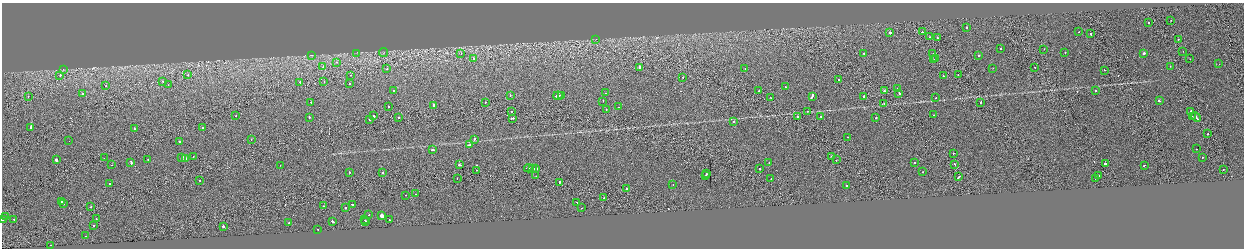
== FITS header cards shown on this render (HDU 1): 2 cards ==
NAXIS1  =                 2484
NAXIS2  =                  492

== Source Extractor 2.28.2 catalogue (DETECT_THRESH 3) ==
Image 2484 x 492 px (HDU 1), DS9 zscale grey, zoomed out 1/2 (1 PNG px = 2 x 2 image px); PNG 1246 x 250 px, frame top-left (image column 1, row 491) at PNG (2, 3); each listed source drawn as its Kron ellipse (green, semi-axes under 4 px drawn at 4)
Background -6.25e-04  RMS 0.063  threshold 0.189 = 3 sigma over >= 5 px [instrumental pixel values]
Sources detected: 191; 16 cannot appear on this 1/2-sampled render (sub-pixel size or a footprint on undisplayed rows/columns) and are neither listed nor drawn; the other 175 listed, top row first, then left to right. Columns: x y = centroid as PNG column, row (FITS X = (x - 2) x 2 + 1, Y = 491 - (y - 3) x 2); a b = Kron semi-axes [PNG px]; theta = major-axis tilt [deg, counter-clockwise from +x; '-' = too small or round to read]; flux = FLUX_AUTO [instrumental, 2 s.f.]
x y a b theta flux
1171 20 2 1 - 26
1149 22 2 2 - 36
967 27 2 1 - 67
922 32 2 2 - 59
1079 32 2 2 - 18
890 33 2 2 - 280
1091 34 2 1 - 110
930 37 2 2 - 31
938 38 2 1 - 150
596 39 3 2 - 3.9
1178 40 2 1 - 22
1000 49 2 2 - 44
1044 49 2 2 - 25
1183 51 2 2 - 27
1065 52 2 2 - 62
356 53 3 2 - 5.2
384 53 4 2 - 8.3
461 53 2 1 - 24
864 53 2 1 - 22
933 53 2 1 - 24
1143 53 3 2 - 150
311 55 2 2 - 12
979 56 2 2 - 270
474 58 2 2 - 80
936 59 3 2 - 150
1190 59 2 1 - 15
934 60 2 2 - 91
337 62 2 2 - 100
1219 64 2 1 - 2.4
1170 66 2 1 - 28
323 67 2 2 - 55
639 67 2 2 - 200
1035 67 2 2 - 28
745 68 2 2 - 38
993 68 2 1 - 14
387 69 2 2 - 60
63 70 3 2 - 6.4
1104 70 2 1 - 36
60 75 2 2 - 100
188 75 2 2 - 29
351 75 2 2 - 54
958 75 2 2 - 29
943 76 2 2 - 50
683 77 2 2 - 27
839 79 2 2 - 45
163 81 2 1 - 43
300 82 2 2 - 74
324 82 2 1 - 46
350 83 2 2 - 20
168 85 2 1 - 10
106 86 2 2 - 25
785 87 2 2 - 65
898 88 2 2 - 69
394 90 2 2 - 16
759 91 2 2 - 63
884 91 2 2 - 88
1095 91 2 2 - 65
606 93 2 2 - 26
899 93 2 2 - 140
83 94 2 2 - 26
510 95 2 1 - 110
561 95 2 2 - 180
28 96 2 2 - 30
558 96 5 2 - 260
812 96 4 2 - 280
864 97 3 2 - 100
771 98 2 1 - 20
936 98 2 1 - 18
603 101 2 1 - 36
1159 101 3 2 - 130
311 102 2 2 - 76
485 103 2 1 - 38
980 103 2 1 - 80
884 104 2 1 - 34
388 106 2 2 - 38
433 106 4 2 - 150
618 107 2 1 - 12
606 109 2 1 - 23
511 111 2 1 - 22
808 111 2 2 - 24
1191 111 2 2 - 240
934 115 2 2 - 23
236 116 2 1 - 110
373 116 2 2 - 200
821 116 2 2 - 34
1192 116 2 2 - 54
309 117 2 2 - 67
398 117 2 2 - 79
797 117 2 2 - 43
1196 117 5 2 - 450
512 118 3 2 - 78
876 118 2 1 - 260
370 119 2 2 - 120
733 122 3 2 - 67
31 128 3 2 - 3500
203 128 2 2 - 50
134 129 2 2 - 41
1208 134 2 2 - 94
848 137 2 2 - 43
251 139 2 1 - 23
474 139 3 2 - 140
69 141 2 1 - 63
179 141 2 2 - 100
469 145 3 2 - 160
1196 149 2 2 - 40
432 150 2 2 - 220
953 153 2 2 - 78
193 156 2 2 - 26
831 156 2 2 - 57
182 157 2 2 - 130
1203 157 2 2 - 30
104 158 2 1 - 11
148 159 2 2 - 31
186 159 3 2 - 230
56 160 2 2 - 470
836 160 2 1 - 34
131 162 3 2 - 110
769 162 2 2 - 63
914 163 2 2 - 29
1105 163 2 2 - 680
954 164 2 1 - 90
112 165 2 1 - 13
280 165 2 1 - 16
460 165 2 1 - 440
1144 165 2 2 - 70
529 168 5 2 - 340
533 168 3 1 - 250
535 169 3 2 - 280
759 169 2 2 - 83
1223 169 2 1 - 32
476 170 2 1 - 26
349 172 2 2 - 62
383 172 2 2 - 100
922 172 2 1 - 29
706 174 2 2 - 60
536 176 2 1 - 23
706 176 2 1 - 78
1099 176 2 1 - 37
959 177 4 2 - 160
457 178 2 1 - 46
1095 178 2 1 - 25
771 179 2 1 - 48
200 180 2 2 - 33
559 182 3 2 - 210
110 184 2 1 - 190
673 184 2 2 - 17
846 185 2 2 - 69
626 189 2 2 - 55
415 194 2 1 - 83
406 195 2 2 - 27
604 198 2 2 - 140
62 202 2 2 - 47
577 202 2 2 - 69
63 204 2 2 - 33
352 204 2 2 - 62
324 206 2 2 - 30
91 207 2 2 - 29
345 208 2 2 - 110
581 208 2 2 - 22
369 215 2 2 - 25
382 216 2 2 - 12000
5 217 2 2 - 110
14 219 2 2 - 46
96 219 2 2 - 32
2 220 2 1 - 35
365 220 2 1 - 38
389 220 2 1 - 33
332 221 3 2 - 450
366 221 2 2 - 33
289 223 2 2 - 53
93 225 2 2 - 30
223 226 2 2 - 270
318 229 2 2 - 250
86 236 2 1 - 12
51 245 2 1 - 80
At the frame edge (FLAGS 8, measured only in part): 1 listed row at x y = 2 220
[16 sub-pixel or undisplayed-footprint detections neither listed nor drawn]